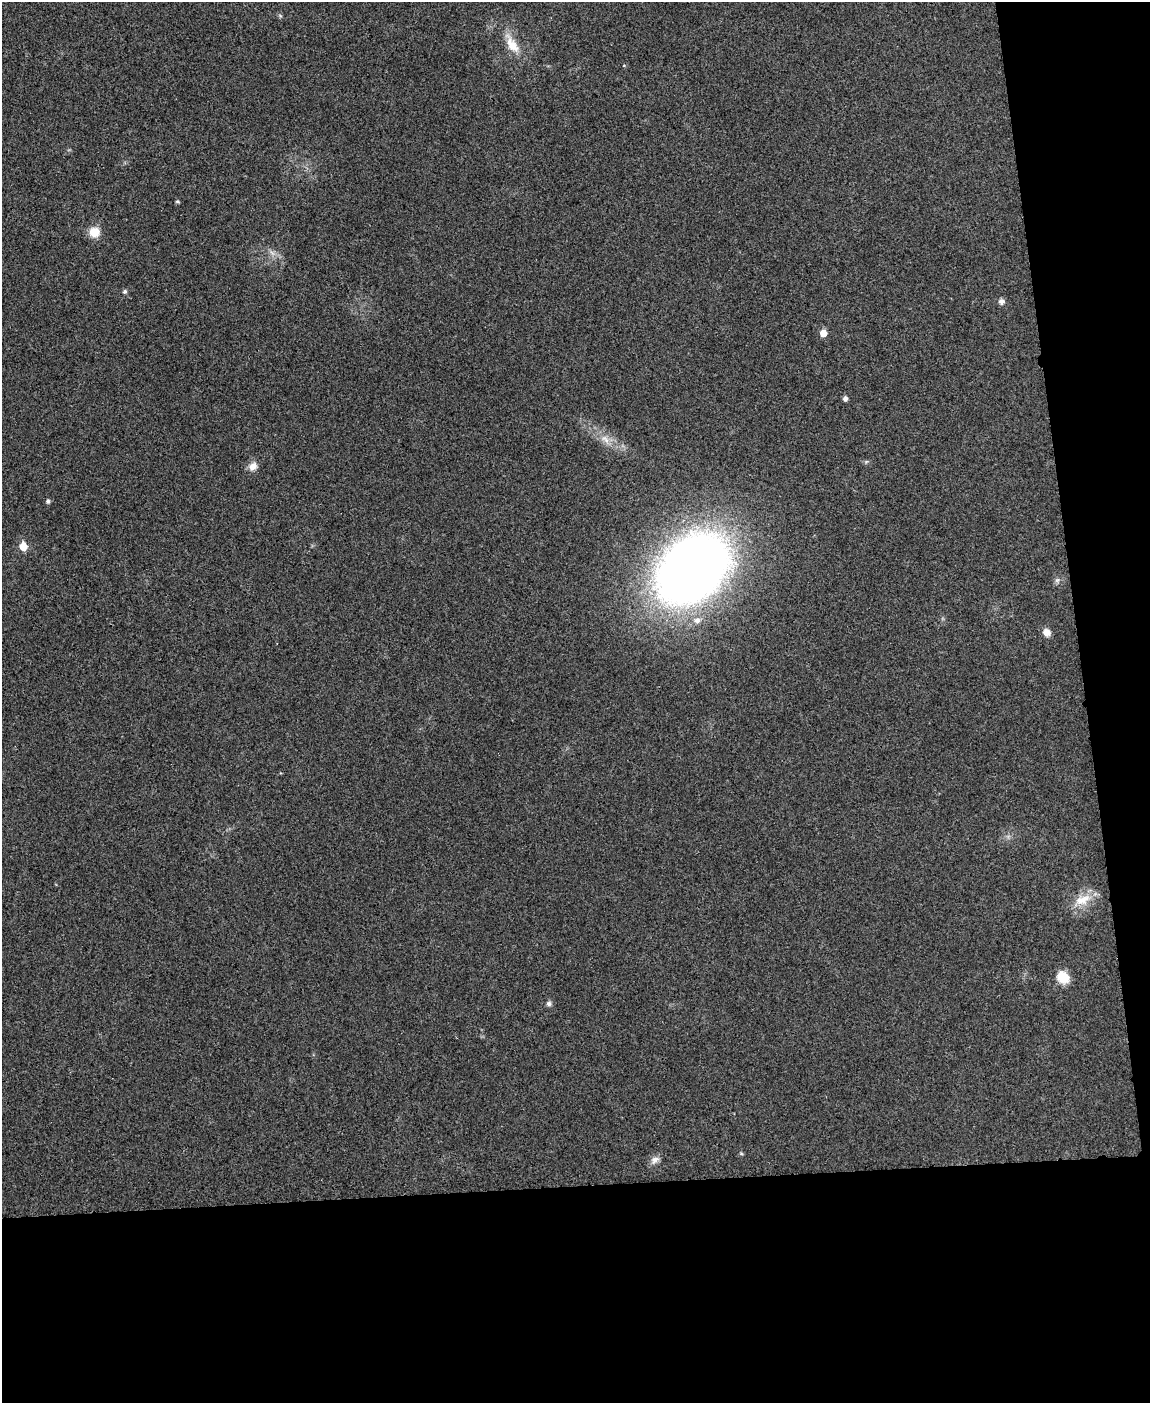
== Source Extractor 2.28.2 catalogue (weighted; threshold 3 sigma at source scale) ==
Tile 12 of 4 x 3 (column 4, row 3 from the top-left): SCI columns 3452-4599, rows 141-1541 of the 4603 x 4585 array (HDU 1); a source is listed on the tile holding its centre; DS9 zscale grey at full resolution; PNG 1152 x 1405 px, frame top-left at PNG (2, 2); no overlay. Shown black and unused: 21% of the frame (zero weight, under 3 of 4 exposures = <1% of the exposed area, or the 3 px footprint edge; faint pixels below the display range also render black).
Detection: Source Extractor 2.28.2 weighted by HDU 2 'WHT'; one run over the whole footprint, this tile lists its part. Background 0.0333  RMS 0.0062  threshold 0.0278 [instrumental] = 3 sigma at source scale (4.5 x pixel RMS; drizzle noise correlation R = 1.50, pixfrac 1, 0.05/0.05 arcsec/px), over >= 5 px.
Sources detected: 20; all 20 listed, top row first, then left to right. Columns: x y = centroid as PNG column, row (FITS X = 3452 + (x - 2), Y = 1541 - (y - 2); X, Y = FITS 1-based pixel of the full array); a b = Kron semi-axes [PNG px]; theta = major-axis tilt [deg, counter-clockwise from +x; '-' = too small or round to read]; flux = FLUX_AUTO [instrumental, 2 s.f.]
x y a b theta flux
512 45 28 12 -57 11
624 65 4 3 - 0.45
177 201 4 4 - 0.96
94 232 11 10 - 9.2
125 291 6 6 - 1.1
1001 301 8 7 - 2.2
823 333 5 5 - 8.2
845 399 5 4 - 2.2
605 439 15 8 -49 5.5
253 466 12 10 38 4.3
48 501 5 4 - 1.5
23 546 5 5 - 13
692 569 63 45 44 610
1057 580 7 6 - 1.6
697 620 10 8 0 3.2
1047 632 10 9 - 4
1082 900 25 13 21 11
1063 977 15 13 -39 9.5
549 1004 7 6 - 1.6
655 1160 12 9 32 3.4